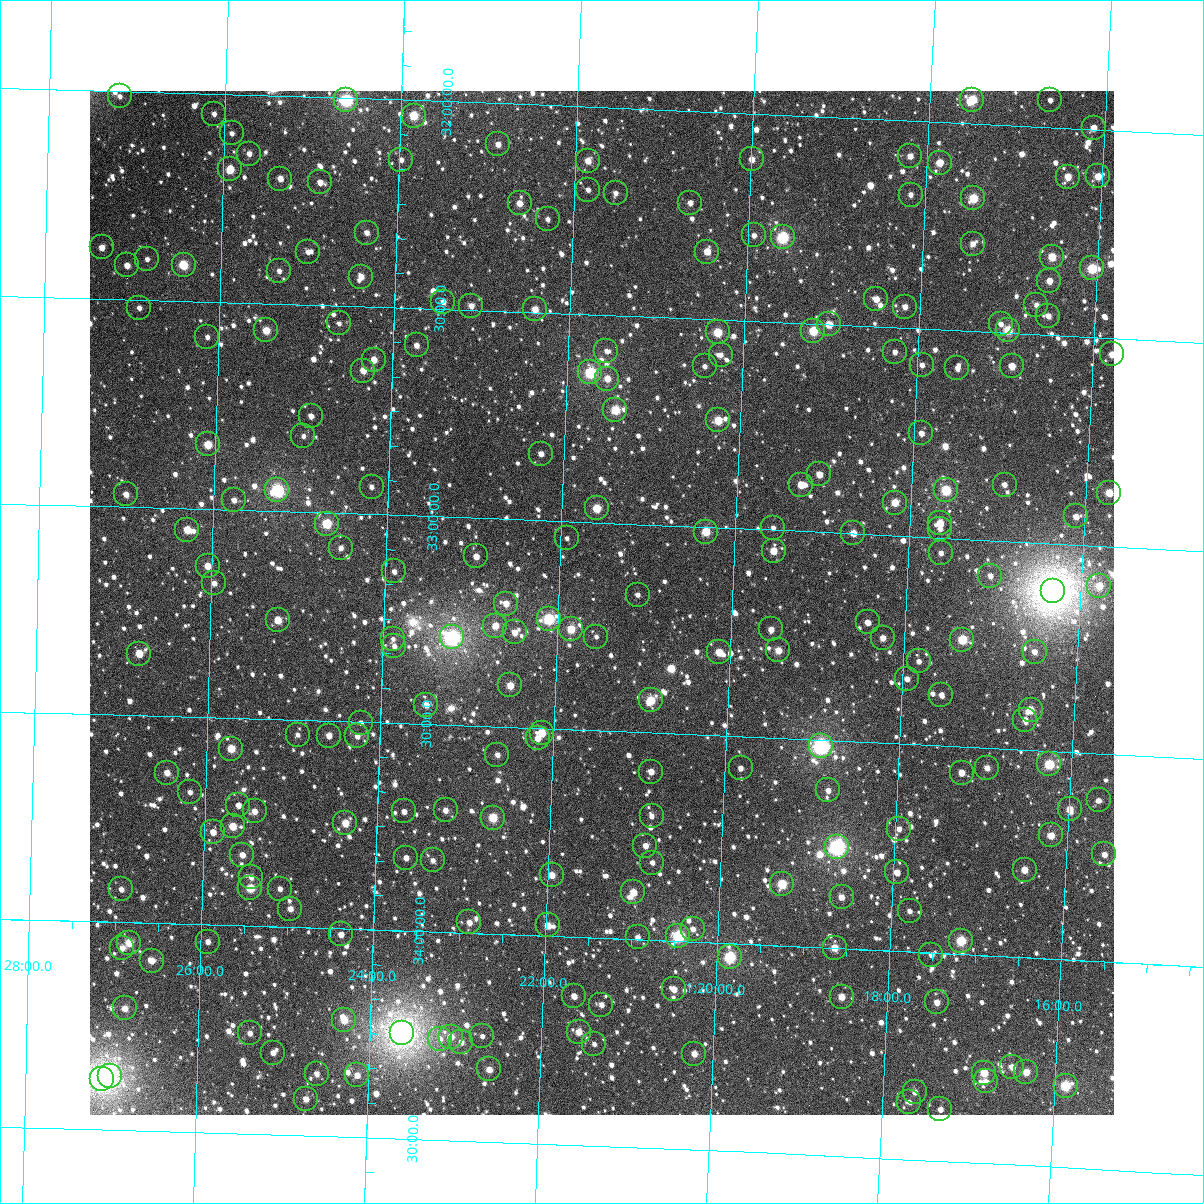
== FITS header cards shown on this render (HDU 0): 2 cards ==
NAXIS1  =                 1024
NAXIS2  =                 1024

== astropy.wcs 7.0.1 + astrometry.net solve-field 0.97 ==
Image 1024 x 1024 px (HDU 0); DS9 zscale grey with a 90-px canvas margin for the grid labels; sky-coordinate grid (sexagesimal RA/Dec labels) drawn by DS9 from the SOLVED WCS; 229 Tycho-2 reference stars matched to detected sources circled (green)
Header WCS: RA---TAN-SIP/DEC--TAN-SIP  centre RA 01:21:30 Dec +33:12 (20.38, +33.19 deg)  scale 8.67 arcsec/px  FOV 148.0' x 148.0'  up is +178 deg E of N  parity flipped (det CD > 0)
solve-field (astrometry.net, Tycho-2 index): VERIFIED the header's WCS against the Tycho-2 star catalogue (verified at 6 index scales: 10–229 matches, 0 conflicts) and refined it, rather than solving blind
Solved WCS: RA---TAN-SIP/DEC--TAN-SIP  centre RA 01:21:30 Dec +33:12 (20.38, +33.19 deg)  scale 8.67 arcsec/px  FOV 148.0' x 148.0'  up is +178 deg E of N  parity flipped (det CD > 0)
The solver's refit moves the header's centre by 0.19 arcsec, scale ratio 1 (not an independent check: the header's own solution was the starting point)
Tycho-2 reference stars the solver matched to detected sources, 229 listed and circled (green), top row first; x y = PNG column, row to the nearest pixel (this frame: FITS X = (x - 90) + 1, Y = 1024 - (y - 91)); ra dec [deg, ICRS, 3 dp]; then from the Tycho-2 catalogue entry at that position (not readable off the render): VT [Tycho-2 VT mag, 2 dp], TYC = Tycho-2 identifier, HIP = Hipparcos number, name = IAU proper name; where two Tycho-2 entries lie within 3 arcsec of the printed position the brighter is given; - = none
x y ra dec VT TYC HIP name
120 96 21.799 +32.012 12.02 2296-1359-1 - -
346 100 21.156 +32.005 8.27 2296-1335-1 - -
972 100 19.379 +31.943 9.77 2295-222-1 - -
1050 100 19.160 +31.935 11.71 2295-223-1 - -
214 114 21.530 +32.048 12.22 2296-1418-1 - -
414 116 20.963 +32.037 9.65 2296-1400-1 - -
1094 128 19.032 +31.996 11.02 2295-142-1 - -
232 133 21.478 +32.093 11.51 2296-1526-1 - -
498 144 20.721 +32.099 11.31 2296-1555-1 - -
249 154 21.427 +32.141 11.89 2296-1454-1 - -
910 156 19.549 +32.086 11.48 2295-15-1 - -
752 159 19.998 +32.110 11.39 2295-26-1 - -
401 160 20.994 +32.144 11.49 2296-1437-1 - -
588 161 20.463 +32.130 10.58 2296-1474-1 - -
940 163 19.464 +32.098 10.38 2295-6-1 - -
230 169 21.479 +32.179 9.95 2296-1593-1 - -
1098 176 19.013 +32.112 10.50 2295-53-1 - -
1068 177 19.098 +32.116 10.60 2295-75-1 - -
280 179 21.336 +32.199 11.44 2296-1291-1 - -
320 182 21.223 +32.205 11.20 2296-1279-1 - -
588 190 20.460 +32.200 12.14 2296-1281-1 - -
616 193 20.381 +32.205 12.64 2296-1259-1 - -
911 195 19.542 +32.179 11.62 2295-179-1 - -
973 198 19.363 +32.180 9.55 2295-191-1 - -
520 203 20.653 +32.239 11.02 2296-1149-1 - -
690 203 20.168 +32.221 11.53 2295-258-1 - -
548 219 20.571 +32.275 12.09 2296-1494-1 - -
367 233 21.085 +32.322 11.37 2296-1358-1 - -
754 235 19.983 +32.294 11.48 2295-574-1 - -
783 237 19.900 +32.295 8.63 2295-598-1 6209 -
973 244 19.359 +32.289 11.32 2295-569-1 - -
102 247 21.839 +32.377 11.03 2296-1097-1 - -
308 252 21.252 +32.373 11.72 2296-1090-1 - -
707 252 20.114 +32.337 10.50 2295-429-1 - -
1052 257 19.131 +32.311 10.09 2295-446-1 - -
147 259 21.709 +32.402 12.26 2296-1065-1 - -
127 265 21.766 +32.418 11.10 2296-1004-1 - -
184 265 21.605 +32.413 9.40 2296-1048-1 - -
1092 268 19.015 +32.334 9.28 2295-356-1 5911 -
279 271 21.332 +32.421 12.40 2296-1010-1 - -
361 277 21.097 +32.428 10.76 2296-973-1 - -
1049 281 19.135 +32.369 10.74 2295-303-1 - -
876 299 19.625 +32.433 10.88 2295-504-1 - -
443 302 20.860 +32.483 11.64 2296-747-1 - -
1036 305 19.168 +32.429 11.83 2295-513-1 - -
471 306 20.780 +32.490 11.63 2296-742-1 - -
905 307 19.543 +32.449 11.43 2295-566-1 - -
139 308 21.727 +32.520 12.14 2296-648-1 - -
535 309 20.598 +32.493 11.02 2296-729-1 - -
1048 316 19.133 +32.454 11.04 2295-628-1 - -
339 323 21.156 +32.543 12.39 2296-663-1 - -
829 324 19.758 +32.500 10.51 2295-727-1 - -
1001 324 19.267 +32.479 12.15 2295-703-1 - -
266 330 21.364 +32.565 10.27 2296-744-1 - -
1008 330 19.246 +32.492 9.51 2295-725-1 5986 -
813 331 19.801 +32.517 9.49 2295-739-1 - -
718 332 20.074 +32.530 9.74 2295-712-1 - -
207 337 21.531 +32.585 11.93 2296-826-1 - -
417 345 20.932 +32.590 11.35 2296-807-1 - -
606 351 20.390 +32.586 12.47 2296-812-1 - -
895 352 19.566 +32.559 12.02 2295-634-1 - -
1112 354 18.946 +32.538 10.61 2295-661-1 - -
721 355 20.063 +32.584 11.63 2295-592-1 - -
374 360 21.054 +32.627 10.54 2296-926-1 - -
922 365 19.486 +32.587 11.84 2295-557-1 - -
705 366 20.107 +32.614 12.18 2295-516-1 - -
1012 366 19.230 +32.579 10.79 2295-562-1 - -
957 368 19.385 +32.591 11.41 2295-528-1 - -
363 371 21.083 +32.654 10.97 2296-1018-1 - -
590 372 20.433 +32.640 8.83 2296-969-1 6362 -
607 379 20.384 +32.653 10.98 2296-999-1 - -
615 410 20.357 +32.727 9.65 2296-967-1 - -
311 416 21.228 +32.768 11.36 2296-700-1 - -
718 420 20.062 +32.742 9.80 2295-573-1 - -
921 433 19.478 +32.751 11.55 2295-667-1 - -
303 436 21.248 +32.817 12.34 2296-702-1 - -
208 444 21.521 +32.844 10.28 2296-937-1 - -
541 454 20.566 +32.840 11.52 2296-932-1 - -
819 474 19.765 +32.862 10.94 2295-1458-1 - -
801 485 19.817 +32.889 10.88 2295-1374-1 - -
1005 485 19.233 +32.865 11.46 2295-1410-1 - -
372 487 21.048 +32.934 11.52 2296-908-1 - -
277 490 21.318 +32.949 8.30 2296-866-1 - -
946 490 19.401 +32.886 9.31 2295-1368-1 - -
1109 493 18.933 +32.871 10.20 2295-1558-1 - -
126 494 21.751 +32.970 11.36 2296-800-1 - -
234 500 21.441 +32.976 11.51 2296-778-1 - -
895 503 19.546 +32.921 10.36 2295-1234-1 - -
597 508 20.400 +32.966 9.80 2296-796-1 - -
1076 516 19.025 +32.933 11.10 2295-1175-1 - -
940 523 19.413 +32.966 10.89 2295-1107-1 - -
327 524 21.173 +33.026 9.34 2296-625-1 6594 -
773 528 19.891 +32.995 11.55 2295-1012-1 - -
940 529 19.412 +32.980 12.33 2295-1048-1 - -
187 530 21.573 +33.050 10.50 2296-515-1 - -
706 532 20.083 +33.011 9.90 2295-1000-1 - -
853 533 19.661 +32.999 10.64 2295-1037-1 - -
567 538 20.482 +33.041 12.50 2296-502-1 - -
341 548 21.131 +33.083 11.71 2296-393-1 - -
774 551 19.887 +33.050 10.35 2295-1046-1 - -
941 553 19.406 +33.037 11.77 2295-1060-1 - -
476 556 20.741 +33.093 11.27 2296-364-1 - -
208 566 21.511 +33.136 10.53 2296-228-1 - -
394 571 20.975 +33.136 11.66 2296-234-1 - -
990 576 19.261 +33.086 11.39 2295-1187-1 - -
214 583 21.492 +33.178 11.82 2296-104-1 - -
1099 586 18.947 +33.097 10.49 2295-1246-1 - -
1053 591 19.079 +33.115 6.16 2295-1555-1 5936 -
638 595 20.272 +33.170 12.10 2296-113-1 - -
506 604 20.650 +33.204 10.67 2296-32-1 - -
549 619 20.525 +33.237 8.87 2296-65-1 - -
278 620 21.305 +33.261 10.47 2296-112-1 - -
868 622 19.607 +33.212 11.16 2295-1487-1 - -
495 626 20.678 +33.258 10.54 2296-119-1 - -
571 629 20.460 +33.259 9.94 2296-115-1 - -
771 629 19.884 +33.239 11.29 2295-1431-1 - -
515 632 20.622 +33.272 11.35 2296-164-1 - -
452 637 20.800 +33.290 7.81 2296-215-1 6467 -
596 637 20.387 +33.275 12.00 2296-169-1 - -
883 638 19.561 +33.248 11.30 2295-1377-1 - -
393 639 20.972 +33.298 12.92 2296-239-1 - -
962 640 19.332 +33.243 9.45 2295-1375-1 - -
394 646 20.967 +33.316 11.83 2296-254-1 - -
778 650 19.861 +33.290 10.34 2295-1268-1 - -
719 652 20.031 +33.300 10.58 2295-1212-1 - -
1035 652 19.123 +33.263 11.53 2295-1313-1 - -
139 654 21.701 +33.352 10.39 2296-398-1 - -
919 661 19.454 +33.300 11.62 2295-1248-1 - -
907 679 19.486 +33.344 11.78 2295-1080-1 - -
510 685 20.629 +33.400 10.53 2296-542-1 - -
941 695 19.385 +33.379 11.68 2295-999-1 - -
651 700 20.222 +33.422 9.92 2295-1154-1 - -
426 705 20.869 +33.454 11.47 2296-80-1 - -
1031 710 19.126 +33.403 10.65 2295-1141-1 - -
1025 720 19.140 +33.428 11.47 2295-1364-1 - -
361 723 21.056 +33.503 11.76 2296-525-1 - -
542 733 20.533 +33.511 10.34 2296-493-1 6392 -
298 735 21.238 +33.536 12.56 2296-443-1 - -
329 736 21.147 +33.536 11.31 2296-442-1 - -
357 736 21.065 +33.535 11.80 2296-445-1 - -
538 738 20.545 +33.525 10.92 2296-459-1 - -
821 746 19.726 +33.516 7.62 2295-784-1 6145 -
231 749 21.428 +33.574 9.96 2296-308-1 - -
497 755 20.658 +33.569 12.14 2296-319-1 - -
1049 764 19.063 +33.532 9.25 2295-801-1 - -
741 768 19.955 +33.577 11.31 2295-963-1 - -
987 768 19.242 +33.549 10.95 2295-812-1 - -
651 772 20.213 +33.594 11.23 2295-956-1 - -
167 773 21.612 +33.637 10.97 2296-136-1 - -
962 773 19.316 +33.563 10.84 2295-962-1 - -
828 790 19.699 +33.621 11.42 2295-908-1 - -
190 792 21.544 +33.682 12.07 2296-616-1 - -
1099 800 18.915 +33.613 12.37 2295-898-1 - -
238 805 21.402 +33.711 11.85 2296-590-1 - -
1070 809 18.998 +33.638 10.46 2295-851-1 - -
446 810 20.803 +33.707 11.22 2296-599-1 - -
255 811 21.355 +33.724 11.15 2296-578-1 - -
404 811 20.923 +33.713 11.81 2296-592-1 - -
652 816 20.206 +33.702 11.90 2295-874-1 - -
493 818 20.665 +33.720 9.73 2296-581-1 - -
345 823 21.091 +33.746 10.29 2296-564-1 - -
233 826 21.418 +33.761 10.19 2300-10-1 - -
899 829 19.488 +33.706 11.80 2295-894-1 - -
213 832 21.474 +33.777 11.28 2300-19-1 - -
1051 835 19.048 +33.703 10.50 2295-903-1 - -
645 846 20.220 +33.773 11.19 2299-97-1 - -
837 847 19.665 +33.757 7.64 2299-101-1 6127 -
1104 854 18.890 +33.742 11.33 2295-972-1 - -
242 855 21.386 +33.830 11.19 2300-70-1 - -
406 858 20.912 +33.824 11.80 2300-62-1 - -
433 860 20.835 +33.828 12.19 2300-69-1 - -
652 863 20.199 +33.813 11.60 2299-71-1 - -
1025 870 19.119 +33.789 10.84 2299-827-1 - -
897 872 19.489 +33.811 11.29 2299-69-1 - -
552 875 20.488 +33.853 10.62 2300-122-1 - -
251 877 21.360 +33.883 12.15 2300-92-1 - -
782 884 19.820 +33.852 9.57 2299-11-1 - -
250 888 21.361 +33.909 9.81 2300-697-1 - -
121 889 21.735 +33.921 11.47 2300-209-1 - -
280 889 21.275 +33.909 12.00 2300-857-1 - -
633 892 20.249 +33.887 10.47 2299-55-1 - -
842 897 19.646 +33.876 11.25 2299-53-1 - -
290 909 21.243 +33.956 11.35 2300-273-1 - -
910 911 19.446 +33.902 12.03 2299-527-1 - -
469 922 20.722 +33.974 11.34 2300-647-1 - -
548 925 20.495 +33.974 10.73 2300-297-1 - -
693 929 20.072 +33.969 12.05 2299-1094-1 - -
341 934 21.094 +34.014 11.17 2300-623-1 - -
678 936 20.113 +33.988 8.65 2299-1116-1 - -
638 937 20.232 +33.995 11.61 2299-1162-1 - -
961 941 19.292 +33.968 9.44 2299-813-1 - -
208 942 21.480 +34.041 11.70 2300-149-1 - -
129 943 21.708 +34.049 9.94 2300-743-1 - -
122 948 21.728 +34.062 11.54 2300-649-1 - -
835 948 19.659 +33.999 10.33 2299-794-1 - -
931 955 19.378 +34.005 11.63 2299-246-1 - -
730 957 19.962 +34.033 8.64 2299-1216-1 - -
152 961 21.641 +34.091 11.38 2300-555-1 - -
674 989 20.120 +34.116 11.13 2299-1232-1 - -
574 996 20.410 +34.143 10.90 2300-307-1 - -
842 997 19.632 +34.116 10.67 2299-456-1 - -
937 1002 19.355 +34.118 10.83 2299-615-1 - -
601 1005 20.329 +34.160 11.37 2300-153-1 - -
125 1008 21.716 +34.208 10.77 2300-163-1 - -
344 1020 21.076 +34.219 10.28 2300-263-1 - -
579 1032 20.392 +34.227 10.45 2300-771-1 - -
250 1033 21.350 +34.258 11.64 2300-141-1 - -
402 1033 20.906 +34.246 6.37 2300-1644-1 6512 -
482 1036 20.672 +34.247 12.23 2300-303-1 - -
451 1037 20.764 +34.251 10.87 2300-809-1 - -
440 1039 20.795 +34.257 12.00 2300-497-1 - -
461 1042 20.733 +34.263 11.84 2300-287-1 - -
594 1044 20.346 +34.255 11.87 2300-233-1 - -
273 1053 21.280 +34.304 11.38 2300-753-1 - -
694 1054 20.053 +34.269 10.83 2299-1240-1 - -
1012 1067 19.126 +34.265 10.80 2299-1020-1 - -
489 1069 20.649 +34.327 10.69 2300-1607-1 - -
1026 1072 19.084 +34.275 10.56 2299-1027-1 - -
984 1073 19.207 +34.282 10.14 2299-1012-1 - -
317 1074 21.150 +34.352 11.50 2300-1536-1 - -
357 1075 21.033 +34.351 11.07 2300-1573-1 - -
110 1076 21.753 +34.370 10.00 2300-1571-1 - -
102 1079 21.776 +34.378 6.31 2300-1643-1 6776 -
986 1081 19.200 +34.303 11.33 2299-1028-1 - -
1066 1086 18.967 +34.303 9.21 2299-422-1 - -
915 1092 19.406 +34.337 11.55 2299-730-1 - -
306 1099 21.180 +34.412 11.05 2300-1422-1 - -
909 1102 19.420 +34.361 11.58 2299-867-1 - -
940 1109 19.329 +34.376 11.80 2299-679-1 - -